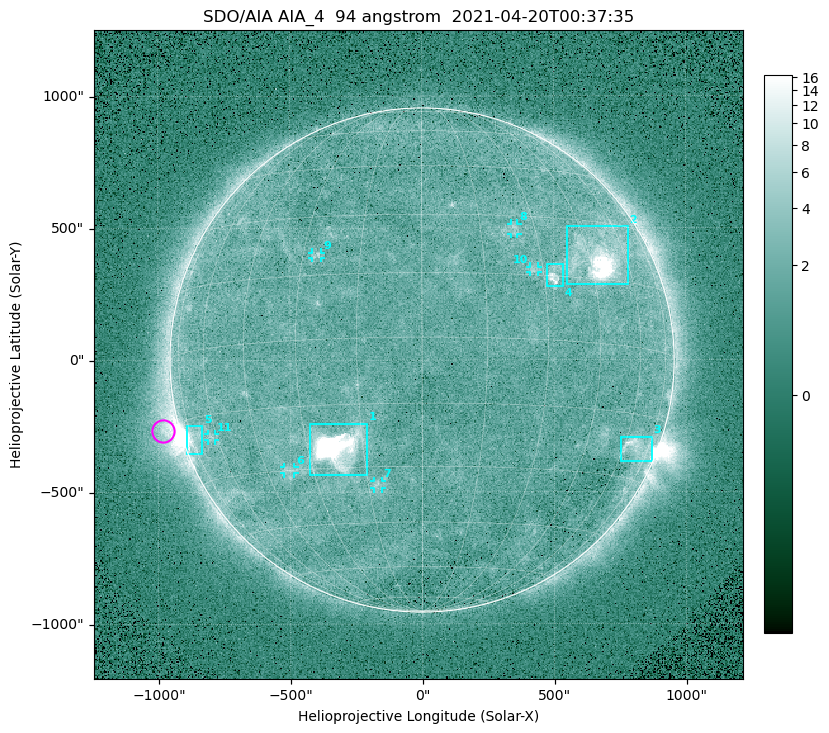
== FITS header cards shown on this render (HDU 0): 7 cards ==
TELESCOP= 'SDO/AIA '
INSTRUME= 'AIA_4   '
WAVELNTH=                   94
WAVEUNIT= 'angstrom'
DATE-OBS= '2021-04-20T00:37:35.12'
CTYPE1  = 'HPLN-TAN'
CTYPE2  = 'HPLT-TAN'

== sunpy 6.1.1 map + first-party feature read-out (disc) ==
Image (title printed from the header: SDO/AIA AIA_4  94 angstrom  2021-04-20T00:37:35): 512 x 512 px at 4.8 arcsec/px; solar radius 955 arcsec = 199 px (full disc in frame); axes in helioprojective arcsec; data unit not stated in the header (colour bar unlabelled)
Orientation: roll -0.138 deg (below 1 deg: not rotated)
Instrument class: DISC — disc imager (sunpy class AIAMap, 94 A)
Bright regions (active regions / flare kernels): reference = the median radial profile (limb darkening/brightening removed); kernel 5 px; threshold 5 sigma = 2.41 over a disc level ~1.71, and >= 1.15x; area >= 9 px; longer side >= 5 px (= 24 arcsec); searched inside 0.97 R_sun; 11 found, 11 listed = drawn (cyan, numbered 1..; 6 of them under ~33 arcsec drawn as corner ticks so the feature stays visible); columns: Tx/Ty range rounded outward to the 10 arcsec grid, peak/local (2 s.f.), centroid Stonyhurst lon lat
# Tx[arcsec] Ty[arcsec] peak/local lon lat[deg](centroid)
1 -430..-210 -440..-240 336 -22 -25
2 550..780 280..510 30 +48 +20
3 750..870 -390..-290 4.8 +67 -22
4 470..540 280..360 5.7 +33 +15
5 -900..-830 -360..-250 7.1 -73 -20
6 -530..-480 -430..-400 2.8 -37 -30
7 -180..-150 -490..-450 3 -12 -35
8 340..370 470..520 2.7 +24 +26
9 -420..-380 390..410 3 -26 +20
10 410..440 330..360 2.8 +27 +16
11 -810..-780 -300..-280 2.6 -63 -20
Off-limb structures (1.02-1.3 R_sun): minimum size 50 px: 7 found; the strongest spans PA ~90..115 deg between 1.02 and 1.21 R_sun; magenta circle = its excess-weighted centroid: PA ~105 deg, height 1.06 R_sun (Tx ~-980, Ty ~-270 arcsec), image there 5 x the reference